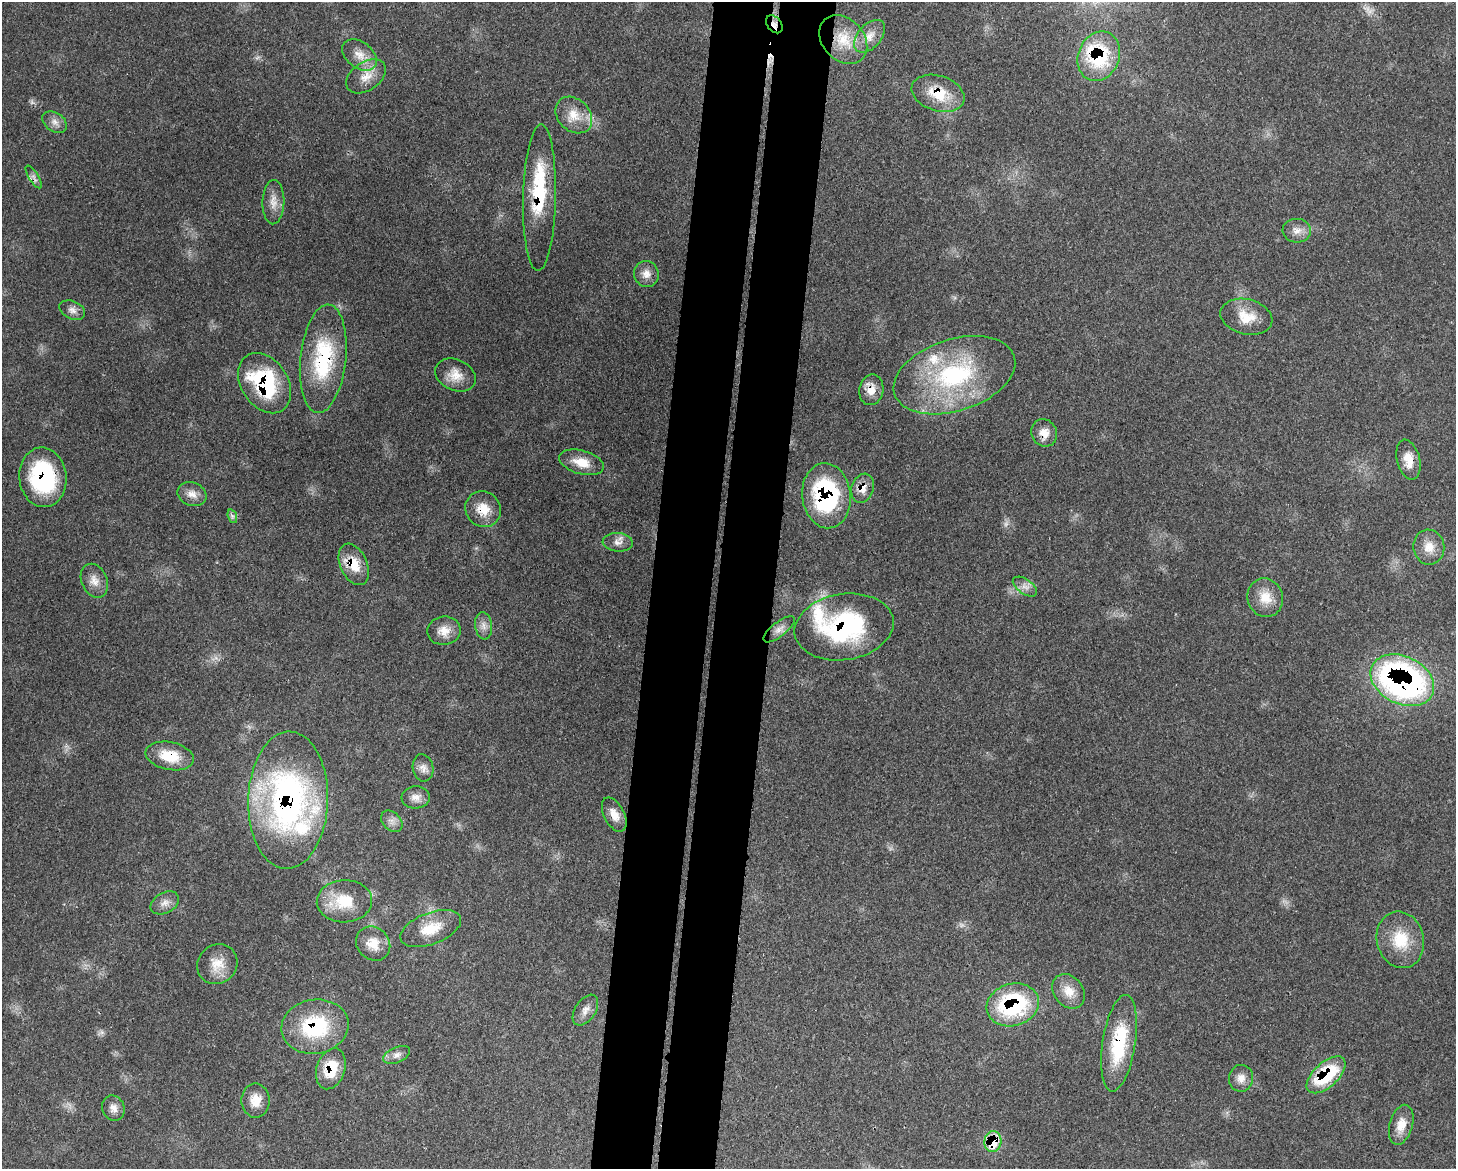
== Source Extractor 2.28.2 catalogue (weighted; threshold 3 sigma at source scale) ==
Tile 5 of 3 x 4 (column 2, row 2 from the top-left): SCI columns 1751-3204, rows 2415-3581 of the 4841 x 4829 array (HDU 1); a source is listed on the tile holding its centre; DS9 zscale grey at full resolution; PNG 1458 x 1171 px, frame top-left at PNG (2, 2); each listed source drawn as its Kron ellipse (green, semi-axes under 4 px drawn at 4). Shown black and unused: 8% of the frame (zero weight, under 3 of 4 exposures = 9% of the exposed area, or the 3 px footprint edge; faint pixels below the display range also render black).
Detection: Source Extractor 2.28.2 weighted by HDU 2 'WHT'; one run over the whole footprint, this tile lists its part. Background 0.44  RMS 0.0075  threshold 0.0338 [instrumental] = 3 sigma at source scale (4.5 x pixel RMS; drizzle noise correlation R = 1.50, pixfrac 1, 0.05/0.05 arcsec/px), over >= 5 px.
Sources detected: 77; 4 too faint to see at this stretch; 1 cosmic-ray / hot-pixel residue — neither listed nor drawn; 6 inside a brighter listed object's ellipse — not listed separately; the other 66 listed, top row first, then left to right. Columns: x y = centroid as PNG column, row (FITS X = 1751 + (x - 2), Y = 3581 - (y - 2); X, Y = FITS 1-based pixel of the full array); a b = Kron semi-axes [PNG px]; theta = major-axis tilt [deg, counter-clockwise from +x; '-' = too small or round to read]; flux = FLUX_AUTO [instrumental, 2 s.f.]
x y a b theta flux
774 24 10 7 -51 3.6
870 36 19 11 49 9.3
843 40 27 20 -47 25
359 55 19 13 -38 11
1099 56 25 20 68 53
366 76 22 14 34 12
938 93 27 17 -18 24
574 115 20 16 -45 15
55 122 13 9 -34 5.1
34 177 13 4 -58 2.6
539 198 73 16 89 48
273 202 22 11 88 8.6
1297 231 14 12 -4 6.5
646 274 13 12 - 6.4
72 310 13 9 -24 4.5
1246 317 26 17 -13 17
323 359 54 23 84 64
455 375 21 15 -25 12
954 375 63 36 18 110
264 383 32 23 -57 74
871 390 15 12 79 9.5
1044 433 14 12 -62 8.4
1408 460 20 11 -75 11
581 462 23 11 -15 13
43 477 30 23 -83 81
863 488 15 11 71 8.5
192 494 15 11 -21 6.9
826 496 33 24 -83 95
483 509 18 17 - 14
232 516 7 4 -72 1.8
618 542 15 9 -4 5.4
1429 547 17 15 -82 11
354 564 22 13 -66 17
94 581 18 12 -66 8.1
1025 587 14 7 -35 4.7
1265 598 19 17 -70 14
484 626 13 8 -83 5
844 627 50 33 9 100
779 629 19 7 38 4.5
444 631 17 14 8 9.7
1402 680 33 23 -26 270
170 756 24 14 -11 22
423 768 14 10 -80 5
416 797 14 11 4 6.2
288 800 68 40 88 240
614 815 18 10 -63 8.4
392 821 12 9 -45 4.7
344 901 27 21 2 27
165 903 15 10 30 5.8
431 929 32 15 21 20
1400 940 28 23 -75 28
373 944 18 16 -47 13
217 964 21 19 43 14
1069 991 19 14 -51 11
1013 1005 26 21 16 82
585 1010 17 10 56 5.8
315 1027 34 27 9 60
1119 1043 49 16 81 48
397 1055 14 7 23 4.5
331 1069 21 14 72 23
1326 1075 24 12 42 49
1241 1078 13 12 - 6.7
255 1100 17 14 90 11
113 1108 13 11 -66 5.2
1401 1125 20 11 74 10
993 1142 10 8 80 35
Overlapping masked pixels (flux is a lower limit): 24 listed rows (the first 20) at x y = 774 24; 1099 56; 938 93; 34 177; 539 198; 323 359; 264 383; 871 390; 1044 433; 43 477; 863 488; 826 496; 483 509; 354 564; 844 627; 1402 680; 170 756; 288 800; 1013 1005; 315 1027